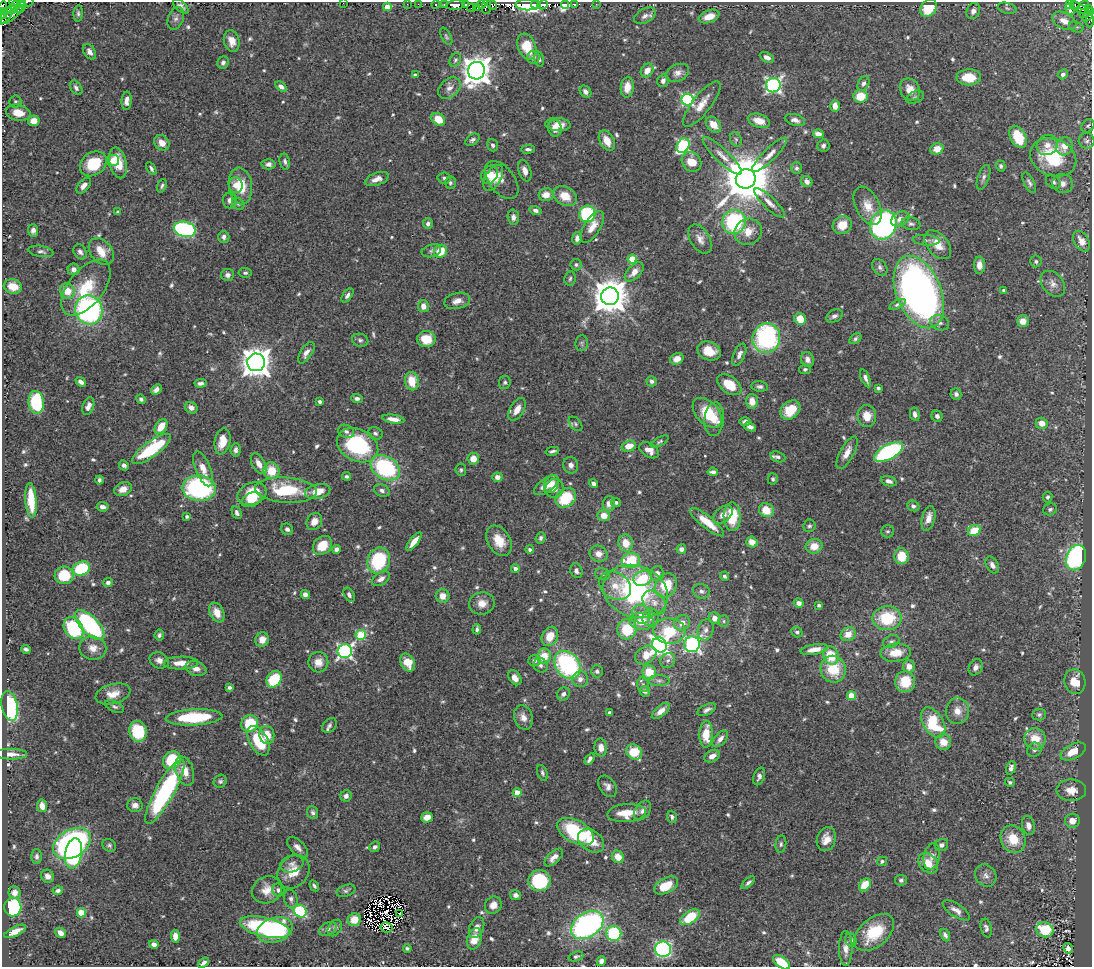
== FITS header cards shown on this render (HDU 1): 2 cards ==
NAXIS1  =                 1090
NAXIS2  =                  965

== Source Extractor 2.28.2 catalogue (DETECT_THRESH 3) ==
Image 1090 x 965 px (HDU 1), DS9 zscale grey, 1 PNG px = 1 image px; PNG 1094 x 969 px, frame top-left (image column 1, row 965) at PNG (2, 2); each listed source drawn as its Kron ellipse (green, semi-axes under 4 px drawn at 4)
Background 0.602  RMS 0.025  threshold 0.0756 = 3 sigma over >= 5 px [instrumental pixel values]
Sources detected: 696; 7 with non-positive FLUX_AUTO (blend fragments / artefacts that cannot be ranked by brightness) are neither listed nor drawn; of the other 689, the 500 brightest by FLUX_AUTO listed and drawn (189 fainter detections omitted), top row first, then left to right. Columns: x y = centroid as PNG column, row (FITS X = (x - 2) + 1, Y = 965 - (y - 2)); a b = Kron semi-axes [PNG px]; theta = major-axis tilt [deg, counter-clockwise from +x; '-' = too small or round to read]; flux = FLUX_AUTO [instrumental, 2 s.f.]
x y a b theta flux
26 2 7 2 15 53
13 3 4 3 - 100
343 3 2 2 - 10
17 4 9 3 24 200
407 4 2 2 - 4.4
418 4 2 2 - 4.4
444 4 3 3 - 13
574 4 4 3 - 18
596 4 3 2 - 4.2
1069 4 3 3 - 30
436 5 4 3 - 13
455 5 9 5 4 260
465 5 3 2 - 78
481 5 4 3 - 32
492 5 5 4 - 12
528 5 12 5 -2 9700
536 5 5 3 - 480
543 5 5 4 - 86
565 5 4 4 - 240
1084 5 5 4 - 110
3 6 5 4 - 44
181 6 9 5 -41 6.6
1075 6 5 3 - 7.4
21 7 6 3 53 80
387 7 4 4 - 25
486 7 8 4 85 62
472 8 4 2 - 6.1
477 8 3 2 - 11
929 8 9 7 51 63
1007 8 9 5 -15 3.9
1088 8 4 3 - 130
1070 9 6 4 -65 7.8
11 10 7 3 15 72
1082 10 6 2 -7 6.3
3 11 4 3 - 32
973 11 8 6 67 8.8
1091 12 4 2 - 95
78 13 8 4 86 3.8
1084 13 5 3 - 24
7 14 12 4 55 79
2 15 4 2 - 33
12 15 14 4 39 32
645 16 11 7 28 8.3
1088 16 6 3 47 81
709 17 11 6 20 19
176 18 12 7 68 7.3
1064 21 13 8 -27 18
1090 21 6 3 87 16
1076 27 7 5 -18 3.4
446 36 9 4 -62 3.4
232 41 11 7 -77 17
527 46 13 9 -68 39
89 52 8 5 -58 7.4
533 57 7 6 - 6.1
767 57 7 4 -28 8.1
539 59 8 4 -78 3.8
455 60 7 5 61 3.7
223 63 6 5 - 5.1
647 70 7 6 - 19
477 71 9 8 - 2500
677 73 12 8 26 11
1063 74 5 4 - 6.5
415 75 4 3 - 5.6
969 77 12 8 0 36
663 81 6 5 - 6.5
863 83 8 5 62 5.6
773 85 7 7 - 440
281 87 6 4 -36 8.6
627 87 10 6 83 21
76 88 8 5 -56 5.9
449 88 13 9 39 12
910 89 11 9 -58 22
585 91 6 5 - 7.5
860 96 7 6 - 40
915 97 9 6 23 4.3
687 100 6 5 - 260
127 101 9 5 86 9.3
15 102 6 6 - 3.4
702 104 28 9 52 23
835 106 6 4 -89 15
18 113 12 8 -12 24
438 119 7 5 -36 32
795 120 10 5 -15 8.8
34 121 6 5 - 19
759 121 11 6 -18 18
558 124 13 6 -4 18
713 125 9 6 -47 21
1088 126 7 6 - 3.6
555 128 8 7 - 17
818 134 5 4 - 12
1018 137 12 7 -61 54
736 139 7 5 -68 3.7
473 140 8 5 35 5
607 141 11 7 -62 23
1087 141 8 7 - 5.8
162 143 8 7 - 13
493 145 6 5 - 4.5
683 145 8 6 55 210
1047 145 11 10 - 14
823 146 6 6 - 4.4
1064 146 9 8 - 21
528 149 7 4 1 4.6
937 149 6 5 - 20
769 155 23 6 44 16
722 156 26 7 -44 17
1053 157 24 18 -22 110
113 161 6 5 - 12
285 162 8 5 -77 4.7
691 162 10 9 - 27
118 163 16 8 -76 35
93 164 14 11 37 58
269 164 7 5 1 6.2
1001 166 5 4 - 3.6
151 168 7 4 -59 4.3
796 168 6 5 - 3.9
525 171 11 6 -72 10
490 175 9 8 - 25
984 177 13 5 71 6
444 178 6 5 - 4.1
493 178 14 8 59 20
377 179 12 6 20 12
746 179 10 9 - 10000
502 180 22 12 -52 15
807 182 6 5 - 8.4
1053 182 8 6 -44 5.7
450 183 6 5 - 3.9
1029 183 11 5 -62 5.5
1063 183 10 9 - 11
84 185 9 5 49 10
236 185 8 7 - 15
162 186 7 4 69 4
240 186 18 11 -82 44
546 195 7 6 - 18
565 196 12 9 -30 30
230 200 8 7 - 7.7
770 203 20 6 -44 12
238 204 7 5 -44 3.4
868 206 20 12 -63 26
536 210 6 4 -14 5.5
118 212 4 4 - 3.3
587 214 8 8 - 140
513 217 7 5 -88 7.6
900 219 10 6 27 12
734 222 12 11 - 190
428 224 5 5 - 5.7
911 224 9 6 -13 5.9
842 225 10 9 - 25
883 225 15 13 67 490
592 227 18 8 58 21
185 229 11 7 -13 310
33 230 6 5 - 6.5
748 232 14 13 - 24
224 237 6 5 - 5.8
577 238 6 4 82 7.6
700 239 16 9 -60 14
926 240 13 5 -4 6.8
1082 241 11 7 -58 17
938 245 17 10 -51 25
41 251 13 5 -9 6.1
101 251 15 10 -51 30
431 251 10 6 18 4.6
440 251 7 6 - 37
80 252 8 6 -58 5.9
632 259 4 4 - 40
1036 261 6 5 - 3.7
576 265 6 5 - 3.7
979 265 8 5 -90 12
880 267 9 6 -56 6.1
74 269 6 6 - 9.8
634 272 12 6 46 16
245 273 6 4 -7 3.4
227 275 6 6 - 6.4
570 278 7 5 82 3.9
1053 284 14 10 -49 13
13 286 9 7 -14 34
86 288 33 17 51 67
1004 290 4 3 - 5.4
67 291 8 7 - 30
919 292 38 22 -68 1100
347 295 8 4 55 5.6
610 296 9 9 - 4400
457 301 13 8 13 12
897 304 9 4 27 3.8
423 306 6 5 - 14
89 310 14 13 - 360
834 316 9 6 27 5.7
800 319 6 5 - 28
1023 321 6 6 - 17
940 323 10 7 -23 7.9
766 338 15 14 - 250
426 339 9 8 - 35
855 339 7 4 40 3.8
360 340 8 6 -17 5
582 343 8 6 83 4.1
709 351 12 9 -21 29
306 353 12 5 57 11
739 355 12 5 67 9.1
677 359 7 5 29 14
807 359 7 6 - 7.8
256 362 9 9 - 2700
805 369 6 5 - 3.4
866 378 9 3 -65 6.5
412 381 9 6 -79 34
652 381 5 5 - 4.7
81 382 6 4 -41 6.4
505 382 6 6 - 3.8
201 383 6 3 5 6.1
729 385 13 8 -36 42
760 386 8 5 -6 4.9
878 388 4 3 - 3.5
156 390 6 4 43 8
956 394 6 5 - 6.3
357 398 6 4 -4 5.2
141 399 5 4 - 4.3
752 401 7 6 - 17
36 402 11 7 -84 150
320 402 4 3 - 5.3
88 406 9 5 69 9.3
191 408 7 5 -33 11
517 409 12 7 58 18
790 410 11 8 41 40
707 413 17 11 -47 67
915 414 7 5 -78 6.7
867 416 11 9 -82 22
937 416 6 5 - 6.3
393 419 11 4 -8 11
714 419 17 9 85 20
745 422 5 4 - 4.9
1042 423 6 5 - 15
575 424 8 5 -47 3.8
161 427 8 5 54 30
750 427 6 4 -24 8.9
346 431 8 6 -24 5.8
375 433 7 6 - 4.7
222 441 13 7 80 28
660 441 10 4 27 3.4
357 445 22 16 -26 180
629 446 7 5 15 22
151 449 23 8 36 130
236 450 6 5 - 5.9
649 450 10 7 -31 15
552 451 7 3 12 4.5
888 452 16 7 28 290
847 453 18 7 62 16
778 457 8 5 -19 4.2
473 459 6 6 - 19
259 464 11 6 -60 14
124 465 5 4 - 5.3
571 465 8 7 - 8.4
385 468 16 11 -33 200
203 469 18 7 -68 19
461 470 6 5 - 3.5
272 471 8 8 - 36
713 472 5 4 - 5.2
346 476 4 4 - 3.8
497 477 5 4 - 12
773 479 6 5 - 3.5
99 480 4 3 - 4.3
889 481 8 5 -16 8.1
551 484 9 7 62 13
594 484 5 4 - 5.3
546 485 14 6 35 22
199 488 17 13 -2 320
554 488 9 9 - 14
123 489 9 6 23 14
286 490 31 12 -3 97
382 490 8 6 -22 6.1
318 491 13 7 13 25
252 494 15 11 22 52
1047 497 5 5 - 3.6
566 498 11 9 40 72
31 500 17 5 -85 48
252 500 10 6 26 30
616 502 5 4 - 3.5
609 504 7 6 - 12
913 506 6 5 - 4.5
103 507 6 4 -6 8.6
1050 509 7 6 - 4.2
766 510 7 7 - 30
237 513 7 4 -65 5.5
604 515 6 5 - 24
723 515 11 7 41 13
187 516 4 4 - 4.2
732 517 14 8 -88 55
928 518 13 6 75 16
314 521 9 7 59 15
707 522 21 6 -39 38
809 526 6 6 - 3.7
287 529 6 5 - 5.2
974 530 7 5 30 43
887 531 6 6 - 3.3
541 538 6 5 - 4.3
499 541 16 11 -58 32
414 542 11 4 52 18
752 542 6 5 - 22
626 543 8 7 - 26
323 545 10 8 43 35
814 546 8 7 - 20
336 549 4 4 - 6.6
681 549 5 5 - 7.2
530 550 4 4 - 4.2
598 554 9 8 - 15
901 556 8 7 - 41
1076 558 13 9 68 320
631 560 9 7 13 89
379 561 13 11 68 120
992 565 9 6 -61 8
81 569 9 7 23 95
515 569 4 4 - 6.1
576 571 7 6 - 7.1
657 573 7 6 - 8.4
602 574 7 5 -16 4.2
64 575 9 9 - 62
724 576 4 4 - 3.9
643 578 9 7 22 51
381 579 10 6 33 9.8
108 583 5 4 - 5.6
615 586 17 13 -31 30
666 586 13 10 55 57
635 591 33 26 -20 270
701 591 8 7 - 7
305 594 4 4 - 8
349 595 7 5 -61 5.1
443 596 7 6 - 18
654 602 13 10 -47 18
482 603 13 11 10 17
799 603 5 4 - 10
819 605 3 3 - 4.2
217 613 10 7 -66 22
641 614 10 8 -47 16
650 617 9 8 - 12
714 618 6 5 - 13
887 618 14 12 2 78
642 621 12 8 -4 33
724 621 6 5 - 3.5
682 623 8 7 - 16
90 625 19 8 -46 250
74 628 12 9 -55 130
477 629 5 3 - 3.9
627 629 10 9 - 61
706 630 11 7 73 9.4
669 631 16 13 -1 60
797 632 6 5 - 3.9
848 634 8 6 31 19
159 635 5 4 - 3.9
361 635 5 5 - 87
550 636 10 7 62 26
262 640 7 6 - 16
891 642 8 6 26 5
692 644 8 8 - 370
659 645 8 7 - 780
93 648 13 11 -10 16
26 649 5 3 - 4.4
814 649 14 5 10 17
345 651 7 7 - 460
896 653 15 9 6 28
646 655 11 8 31 26
544 656 8 7 - 33
831 656 9 7 -69 45
159 660 10 7 -24 10
668 660 8 7 - 5.5
534 661 6 5 - 5.9
318 662 10 10 - 18
181 663 17 6 1 23
408 663 9 7 -64 24
541 665 7 6 - 5.4
567 665 15 12 -52 250
909 666 6 6 - 13
976 667 8 6 64 7.9
196 669 11 7 -17 12
833 669 13 12 - 56
597 671 6 6 - 4.5
649 672 7 6 - 40
515 678 8 5 -54 14
274 679 9 7 55 85
580 679 8 7 - 8.6
659 681 11 5 0 6
905 682 10 10 - 43
1075 682 12 10 -78 38
643 685 7 5 -74 4.2
229 687 4 4 - 4.3
645 691 5 5 - 6.5
113 694 18 10 14 21
563 694 7 6 - 7.1
851 696 4 4 - 47
10 706 15 8 -80 260
115 707 10 5 -23 4.4
707 710 10 5 27 7
661 711 11 5 40 15
957 711 13 11 83 18
609 713 4 4 - 9.2
1039 715 7 6 - 4
194 717 28 8 3 120
523 717 12 9 -73 13
933 723 16 10 -59 92
250 724 8 8 - 75
329 725 8 6 45 4.6
138 731 10 8 -82 85
706 734 13 6 88 41
267 735 9 7 -81 25
720 739 10 5 48 11
1035 739 11 10 - 33
259 741 16 9 -61 75
943 742 8 8 - 22
601 747 9 6 -86 13
1034 750 7 6 - 5.5
634 752 8 7 - 53
1073 752 13 7 27 26
11 754 16 5 -1 12
712 756 8 5 27 12
590 759 6 4 56 5.8
172 760 9 8 - 86
1011 768 7 4 70 6.9
185 771 15 9 -73 24
542 773 8 5 -71 4.2
759 776 9 5 72 6
220 781 7 6 - 4.3
1010 782 5 4 - 3.5
608 786 12 8 -55 8.8
1071 790 15 11 -1 19
165 792 36 9 61 270
517 793 4 4 - 29
346 796 6 5 - 7.4
135 805 7 7 - 9.9
42 806 6 5 - 14
643 810 11 7 55 9.3
313 813 7 5 -69 4.8
627 813 19 9 5 39
427 817 6 5 - 18
672 817 6 5 - 4.2
1072 821 7 7 - 17
1028 825 10 6 -78 9.4
575 832 20 11 -28 140
826 839 12 9 73 19
1013 839 14 12 -61 42
591 841 14 10 -36 34
72 844 20 13 30 560
781 844 8 5 83 4.5
109 845 7 6 - 4.1
941 845 7 6 - 6.2
297 847 13 7 -44 9.7
375 847 6 5 - 4.7
74 853 15 8 79 120
37 856 7 5 -90 5.2
932 856 13 8 78 11
554 857 11 5 43 11
618 857 6 6 - 23
882 861 5 4 - 3.5
928 863 11 8 -47 20
292 864 12 8 17 9.1
294 872 18 14 50 31
48 876 7 6 - 9.2
986 876 12 10 -53 9.5
901 880 6 5 - 4.1
539 881 11 10 - 140
748 883 8 4 42 4.6
865 885 7 5 51 40
314 886 6 3 -59 3.6
666 886 13 7 28 42
58 890 5 4 - 4.4
267 890 15 13 29 22
278 890 6 6 - 6
346 891 10 5 19 4.5
15 893 6 6 - 9.1
516 895 6 5 - 7.2
291 899 9 6 -78 6.2
493 905 9 8 - 14
13 907 9 8 - 160
956 910 15 6 -33 11
300 911 7 6 - 120
81 913 4 4 - 59
399 913 2 2 - 3.9
690 917 11 6 33 68
354 920 6 6 - 21
587 925 18 12 34 430
265 927 26 9 -13 170
387 927 6 5 - 5.4
335 928 9 6 55 5.8
477 928 11 7 66 9.7
986 928 9 5 -77 5.9
328 929 9 6 30 6.6
275 930 18 12 17 190
1045 930 9 7 -22 81
15 931 12 4 25 14
874 932 23 14 41 61
60 933 6 4 -31 9.4
614 933 7 7 - 130
945 935 6 4 -63 5.2
175 936 6 4 -86 14
474 939 11 7 72 25
851 940 7 5 -71 4.1
154 944 5 4 - 7.9
407 948 4 3 - 3.5
846 948 17 6 -90 12
1068 948 5 4 - 5.9
663 949 8 7 - 290
576 956 7 4 19 3.7
601 961 5 4 - 6.8
781 962 10 5 -36 60
204 963 6 3 38 5.2
At the frame edge (FLAGS 8, measured only in part): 10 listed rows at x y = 26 2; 13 3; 343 3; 3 6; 3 11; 1091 12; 2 15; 1090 21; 587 925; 781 962
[189 fainter detections neither listed nor drawn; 7 non-positive-flux detections neither listed nor drawn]